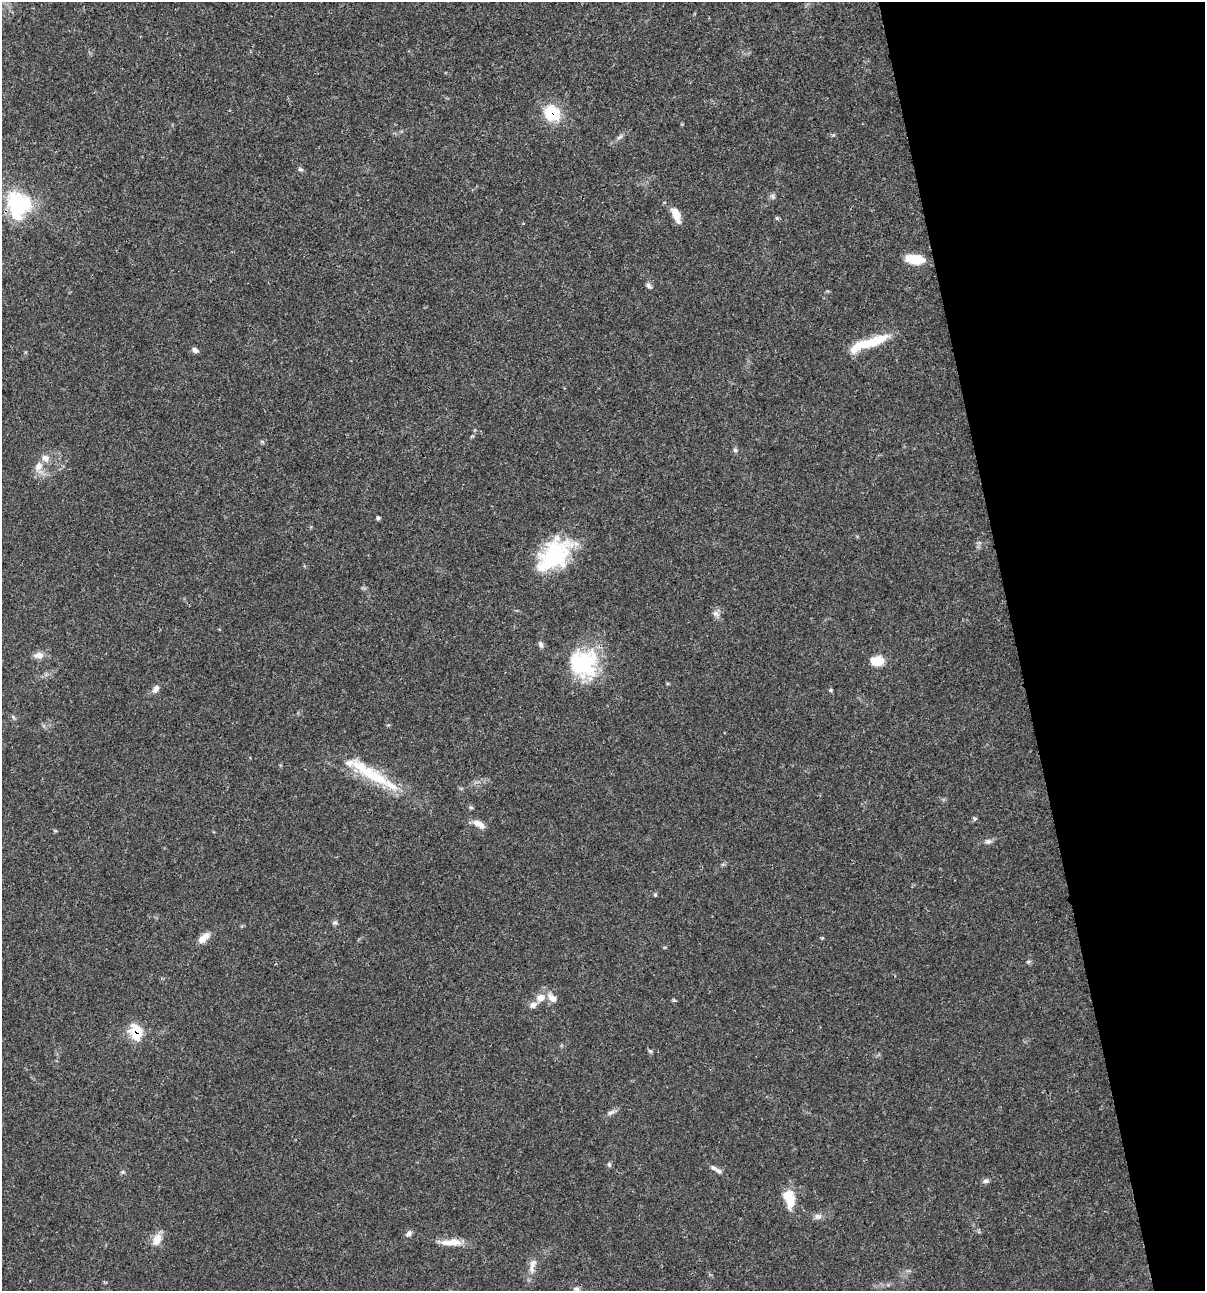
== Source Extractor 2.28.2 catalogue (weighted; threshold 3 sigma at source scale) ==
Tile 12 of 4 x 4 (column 4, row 3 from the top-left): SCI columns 3711-4913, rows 1292-2580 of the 4962 x 5160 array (HDU 1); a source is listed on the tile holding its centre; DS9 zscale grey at full resolution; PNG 1207 x 1293 px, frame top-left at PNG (2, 2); no overlay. Shown black and unused: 16% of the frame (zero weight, under 3 of 4 exposures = <1% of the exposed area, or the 3 px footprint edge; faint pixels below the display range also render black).
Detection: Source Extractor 2.28.2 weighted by HDU 2 'WHT'; one run over the whole footprint, this tile lists its part. Background 0.0315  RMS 0.002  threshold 0.00908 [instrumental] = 3 sigma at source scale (4.5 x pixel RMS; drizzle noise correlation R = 1.50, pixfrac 1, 0.0396/0.0396 arcsec/px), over >= 5 px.
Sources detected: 55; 7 inside a brighter listed object's ellipse — not listed separately; the other 48 listed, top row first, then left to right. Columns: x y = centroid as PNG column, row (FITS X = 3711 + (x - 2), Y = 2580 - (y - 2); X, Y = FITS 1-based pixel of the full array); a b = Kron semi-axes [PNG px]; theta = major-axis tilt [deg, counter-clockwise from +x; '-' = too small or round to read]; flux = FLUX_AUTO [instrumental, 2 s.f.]
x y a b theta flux
552 113 17 15 -48 7.9
620 137 10 4 34 0.55
300 169 8 5 -17 0.38
772 196 6 6 - 0.47
19 204 32 28 -80 15
676 215 19 8 -67 2.5
777 218 6 4 -46 0.27
915 259 20 9 -7 4.6
649 286 9 5 -45 0.53
875 340 35 13 21 5.7
195 350 7 6 - 0.74
262 441 6 4 -20 0.27
735 450 6 5 - 0.43
38 466 12 10 57 1.7
378 518 5 4 - 0.35
554 555 42 26 45 17
716 614 10 7 -37 0.86
541 644 9 6 -66 0.57
39 655 12 8 -1 1.4
877 661 11 8 3 4.5
583 663 33 32 - 16
155 689 11 7 53 0.98
831 690 6 4 90 0.26
13 717 6 4 -71 0.29
370 773 68 13 -33 11
471 807 6 5 - 0.32
975 819 6 4 30 0.32
479 824 16 7 -32 1.7
988 841 8 7 - 0.66
655 894 6 3 20 0.26
335 923 8 4 8 0.38
203 938 17 8 42 1.8
1028 962 6 5 - 0.33
541 998 12 10 18 2
136 1032 15 11 -77 6.2
650 1051 5 5 - 0.32
611 1112 12 5 27 0.74
609 1165 7 5 -68 0.34
718 1171 12 6 -38 0.89
123 1172 6 5 - 0.31
986 1181 8 6 17 0.59
786 1196 18 14 -2 3
818 1216 10 7 -10 0.81
409 1233 9 6 44 0.6
157 1239 16 10 70 2.2
451 1242 30 8 2 2.7
532 1266 25 8 78 1.9
576 1289 9 5 -7 0.57
Overlapping masked pixels (flux is a lower limit): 2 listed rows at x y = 552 113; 136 1032